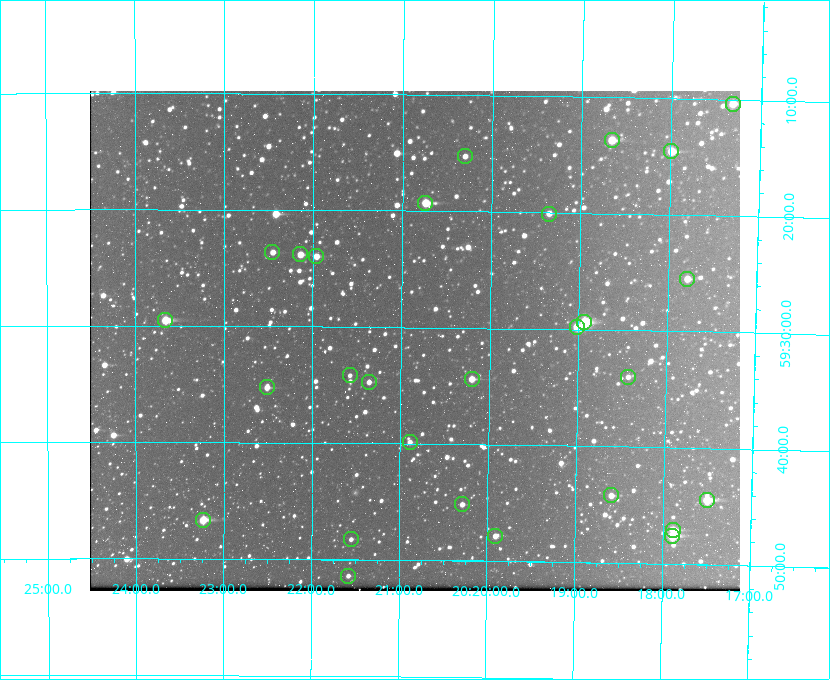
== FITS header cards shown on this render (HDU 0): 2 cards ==
NAXIS1  =                  650 / Width of table row in bytes
NAXIS2  =                  500 / Number of rows in table

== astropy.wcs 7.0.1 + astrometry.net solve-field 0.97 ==
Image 650 x 500 px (HDU 0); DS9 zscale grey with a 90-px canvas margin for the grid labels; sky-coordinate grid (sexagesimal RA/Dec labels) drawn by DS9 from the SOLVED WCS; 28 Tycho-2 reference stars matched to detected sources circled (green)
Header WCS: none
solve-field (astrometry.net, Tycho-2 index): SOLVED blind (the file carries no WCS)
Solved WCS: RA---TAN-SIP/DEC--TAN-SIP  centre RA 20:20:51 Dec +59:31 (305.21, +59.52 deg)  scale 5.16 arcsec/px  FOV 55.8' x 43.0'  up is +179 deg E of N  parity flipped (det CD > 0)
(file carries no celestial WCS; the grid is the blind solution)
Tycho-2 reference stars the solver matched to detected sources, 28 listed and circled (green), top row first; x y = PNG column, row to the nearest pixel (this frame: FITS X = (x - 90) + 1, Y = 500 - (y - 91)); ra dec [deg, ICRS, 3 dp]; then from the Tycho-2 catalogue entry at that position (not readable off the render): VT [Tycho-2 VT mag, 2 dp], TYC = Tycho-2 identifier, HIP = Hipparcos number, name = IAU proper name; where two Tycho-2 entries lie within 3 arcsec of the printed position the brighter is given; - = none
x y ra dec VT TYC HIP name
733 104 304.330 +59.173 10.23 3949-1563-1 - -
612 140 304.666 +59.228 9.63 3949-1325-1 - -
671 151 304.498 +59.243 9.91 3949-663-1 - -
465 156 305.075 +59.254 11.10 3949-857-1 - -
425 203 305.185 +59.322 8.95 3949-1869-1 - -
549 214 304.838 +59.335 10.93 3949-1877-1 - -
272 252 305.613 +59.394 10.81 3949-1261-1 - -
300 254 305.535 +59.397 10.37 3949-1383-1 - -
316 256 305.490 +59.400 10.79 3949-1179-1 - -
687 279 304.447 +59.425 10.97 3949-965-1 - -
165 320 305.915 +59.492 9.25 3949-1149-1 - -
584 322 304.733 +59.490 8.93 3949-1451-1 - -
577 327 304.755 +59.496 9.37 3949-615-1 - -
350 375 305.394 +59.570 11.70 3949-405-1 - -
628 377 304.607 +59.567 11.00 3949-1861-1 - -
472 379 305.049 +59.573 10.18 3949-1099-1 - -
369 382 305.340 +59.579 10.98 3949-39-1 - -
267 387 305.628 +59.588 10.19 3949-1517-1 - -
410 442 305.223 +59.664 11.52 3949-1631-1 - -
611 495 304.649 +59.737 10.61 3949-735-1 - -
707 500 304.376 +59.741 8.68 3949-423-1 - -
462 504 305.073 +59.753 11.06 3949-89-1 - -
203 520 305.808 +59.778 8.73 3949-715-1 100545 -
673 530 304.470 +59.785 9.54 3949-1615-1 - -
495 536 304.976 +59.797 11.33 3949-1031-1 - -
672 536 304.474 +59.793 10.98 3949-1187-1 100048 -
351 539 305.387 +59.804 11.49 3949-285-1 - -
348 576 305.395 +59.857 11.71 3949-313-1 - -